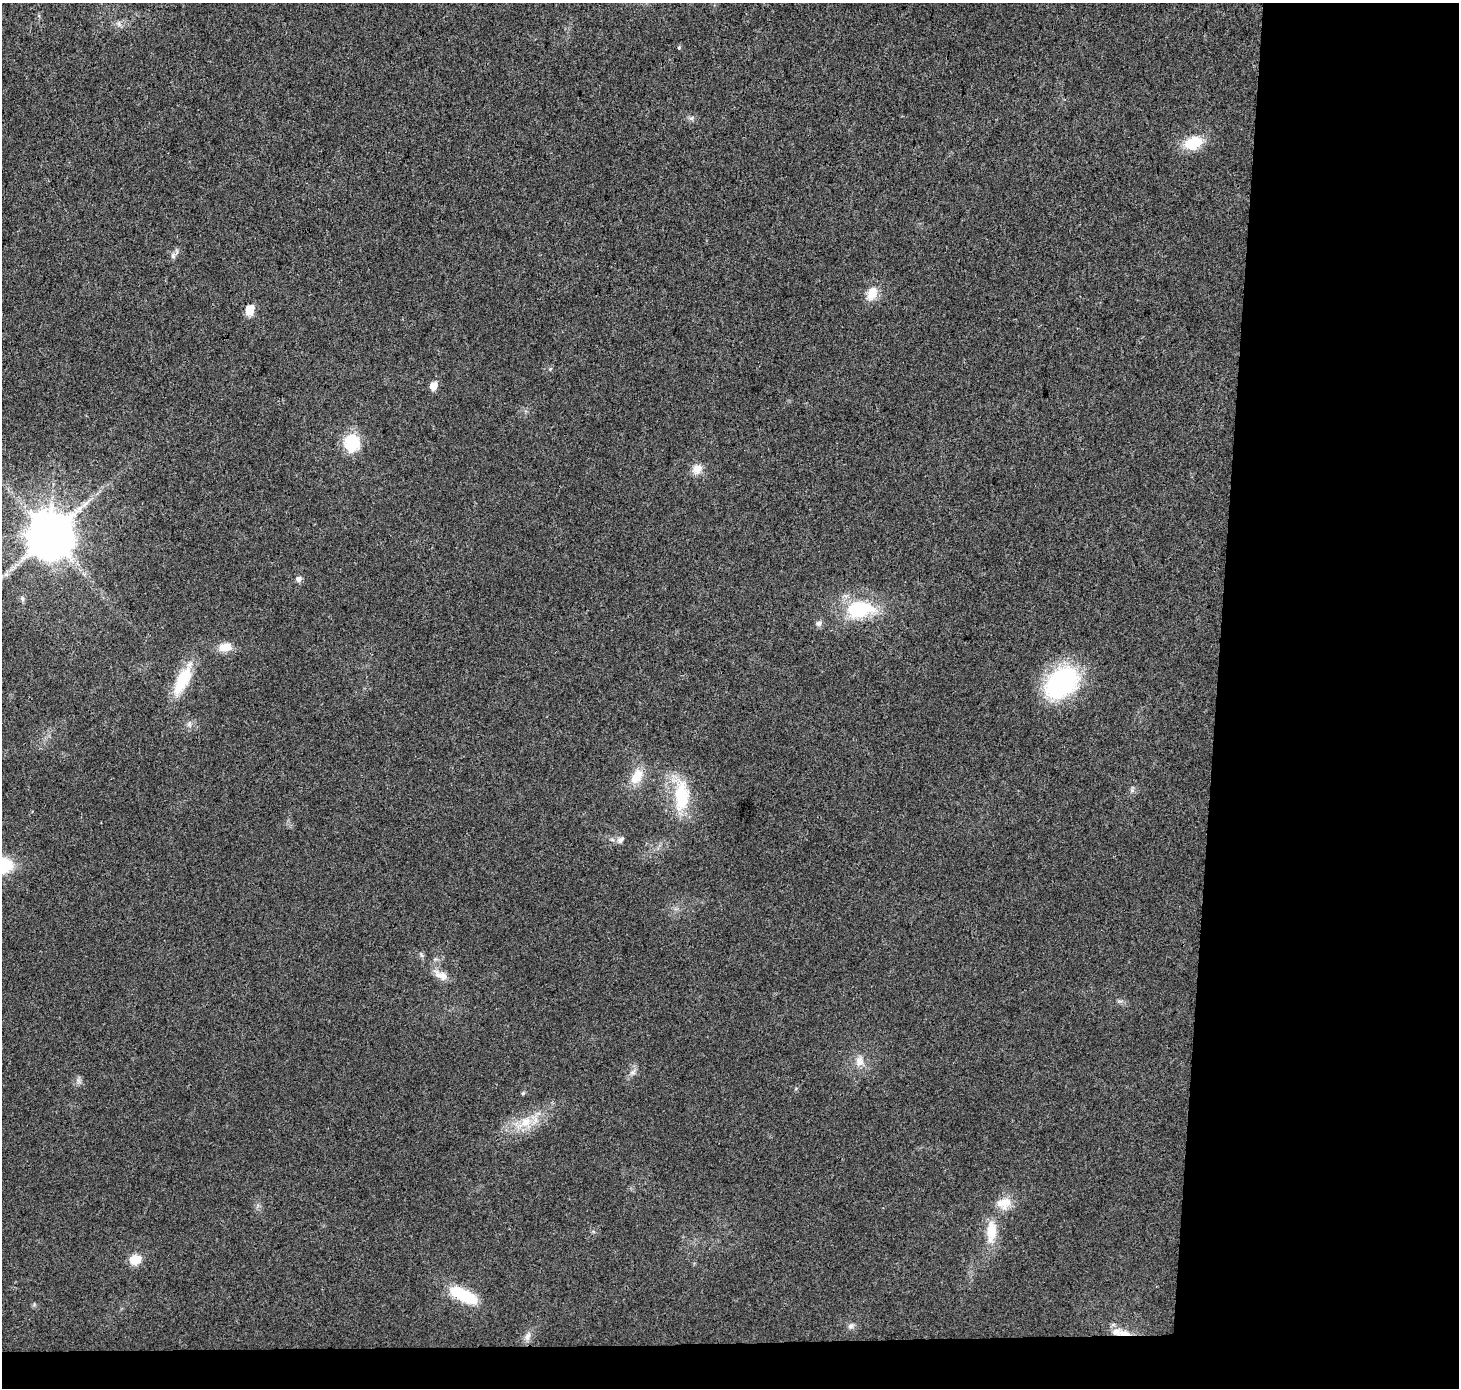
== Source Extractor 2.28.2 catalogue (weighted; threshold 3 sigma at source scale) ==
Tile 9 of 3 x 3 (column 3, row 3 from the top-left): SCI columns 2923-4379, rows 238-1623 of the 4379 x 4623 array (HDU 1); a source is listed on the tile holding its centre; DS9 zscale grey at full resolution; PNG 1461 x 1390 px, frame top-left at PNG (2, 3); no overlay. Shown black and unused: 19% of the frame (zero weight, under 3 of 4 exposures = <1% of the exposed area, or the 3 px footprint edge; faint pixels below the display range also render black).
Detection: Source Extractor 2.28.2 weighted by HDU 2 'WHT'; one run over the whole footprint, this tile lists its part. Background 0.0188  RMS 0.0038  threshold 0.017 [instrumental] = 3 sigma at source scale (4.5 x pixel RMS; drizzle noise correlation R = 1.50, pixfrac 1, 0.0396/0.0396 arcsec/px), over >= 5 px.
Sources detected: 35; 1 inside a brighter listed object's ellipse — not listed separately; the other 34 listed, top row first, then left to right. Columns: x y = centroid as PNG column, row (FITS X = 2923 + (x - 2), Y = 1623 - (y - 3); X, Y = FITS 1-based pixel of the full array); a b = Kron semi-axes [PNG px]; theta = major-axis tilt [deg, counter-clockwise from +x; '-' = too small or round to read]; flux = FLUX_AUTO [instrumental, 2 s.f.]
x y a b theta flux
119 24 7 4 -72 0.79
679 47 5 4 - 0.42
1193 143 18 13 20 11
173 255 10 6 59 1.3
872 294 19 13 63 5.2
250 309 6 5 - 15
550 369 5 5 - 0.45
434 386 6 5 - 5.4
352 443 17 14 85 15
697 469 14 11 34 3.6
50 535 13 12 - 1900
299 579 7 7 - 1.3
22 599 7 5 -70 0.88
860 609 38 22 5 22
819 623 8 7 - 1.2
224 647 17 11 7 4.6
182 680 34 13 63 16
1061 683 35 23 43 57
189 724 10 6 -90 1.2
637 776 22 12 60 7.1
681 796 39 17 89 20
620 840 11 7 34 1.5
441 975 20 10 -26 4
859 1061 14 12 -89 3.6
633 1072 10 6 45 1.5
523 1093 6 4 43 0.5
525 1122 23 12 33 8.5
1004 1203 21 14 9 5.8
991 1231 28 12 88 9
135 1260 13 10 15 5.4
463 1295 35 13 -26 16
851 1326 9 6 60 1.2
1124 1333 19 7 -7 4.1
527 1336 12 8 71 2.1
Overlapping masked pixels (flux is a lower limit): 1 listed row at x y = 1124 1333